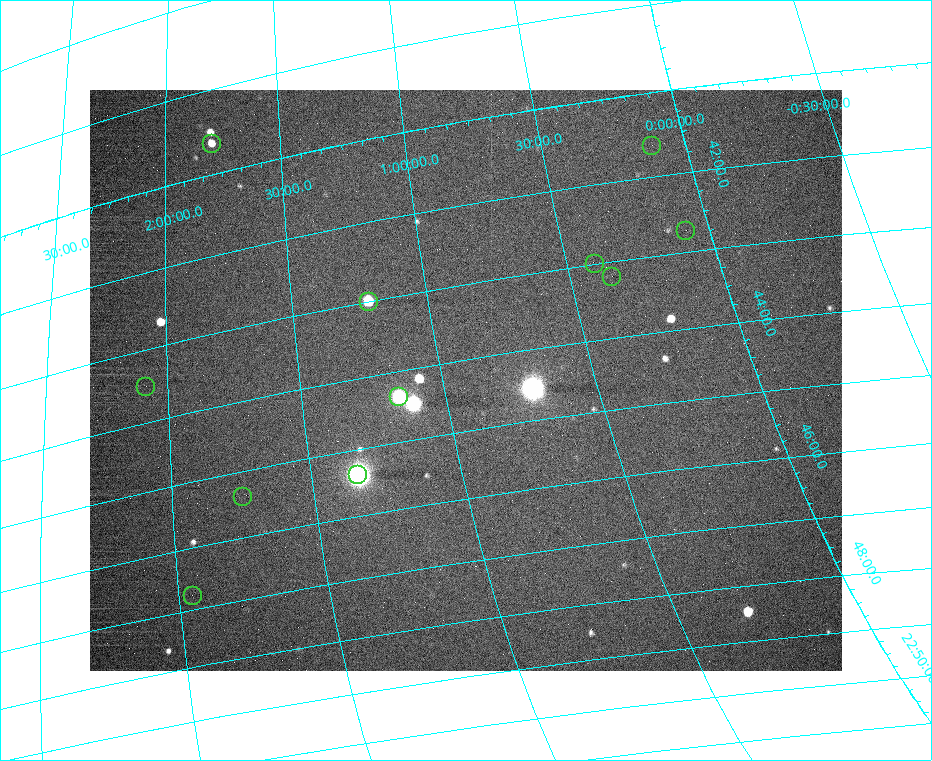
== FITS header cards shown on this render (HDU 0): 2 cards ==
NAXIS1  =                  752 /fastest changing axis
NAXIS2  =                  581 /next to fastest changing axis

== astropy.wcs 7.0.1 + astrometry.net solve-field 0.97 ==
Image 752 x 581 px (HDU 0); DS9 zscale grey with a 90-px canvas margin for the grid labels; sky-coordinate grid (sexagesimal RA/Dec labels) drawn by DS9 from the SOLVED WCS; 11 Tycho-2 reference stars matched to detected sources circled (green)
Header WCS: none
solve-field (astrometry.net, Tycho-2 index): SOLVED blind (the file carries no WCS)
Solved WCS: RA---TAN-SIP/DEC--TAN-SIP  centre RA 22:44:17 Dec +00:55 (341.07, +0.92 deg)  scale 12.3 x 12.9 arcsec/px (non-square pixels)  FOV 154.7' x 124.8'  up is -100 deg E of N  parity normal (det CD < 0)
(file carries no celestial WCS; the grid is the blind solution)
Tycho-2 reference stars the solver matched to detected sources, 11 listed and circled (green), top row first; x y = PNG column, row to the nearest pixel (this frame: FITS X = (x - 90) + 1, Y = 581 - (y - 90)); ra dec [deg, ICRS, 3 dp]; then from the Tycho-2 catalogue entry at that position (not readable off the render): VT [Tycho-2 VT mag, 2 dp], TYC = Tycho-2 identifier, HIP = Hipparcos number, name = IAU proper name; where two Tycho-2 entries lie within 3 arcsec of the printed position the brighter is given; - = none
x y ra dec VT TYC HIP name
211 143 340.160 +1.795 9.97 568-330-1 111952 -
651 145 340.406 +0.114 9.25 568-2130-1 - -
685 230 340.677 +0.071 7.22 568-1493-1 112125 -
594 263 340.741 +0.402 7.83 568-1721-1 112151 -
611 276 340.792 +0.354 9.45 568-1711-1 - -
368 301 340.743 +1.218 9.60 568-2247-1 112153 -
145 386 340.869 +2.089 9.62 568-371-1 112202 -
398 396 341.086 +1.160 9.22 568-1433-1 112264 -
357 474 341.344 +1.342 9.08 568-839-1 - -
242 496 341.345 +1.753 7.57 568-245-1 112350 -
192 595 341.694 +1.962 8.66 568-641-1 - -